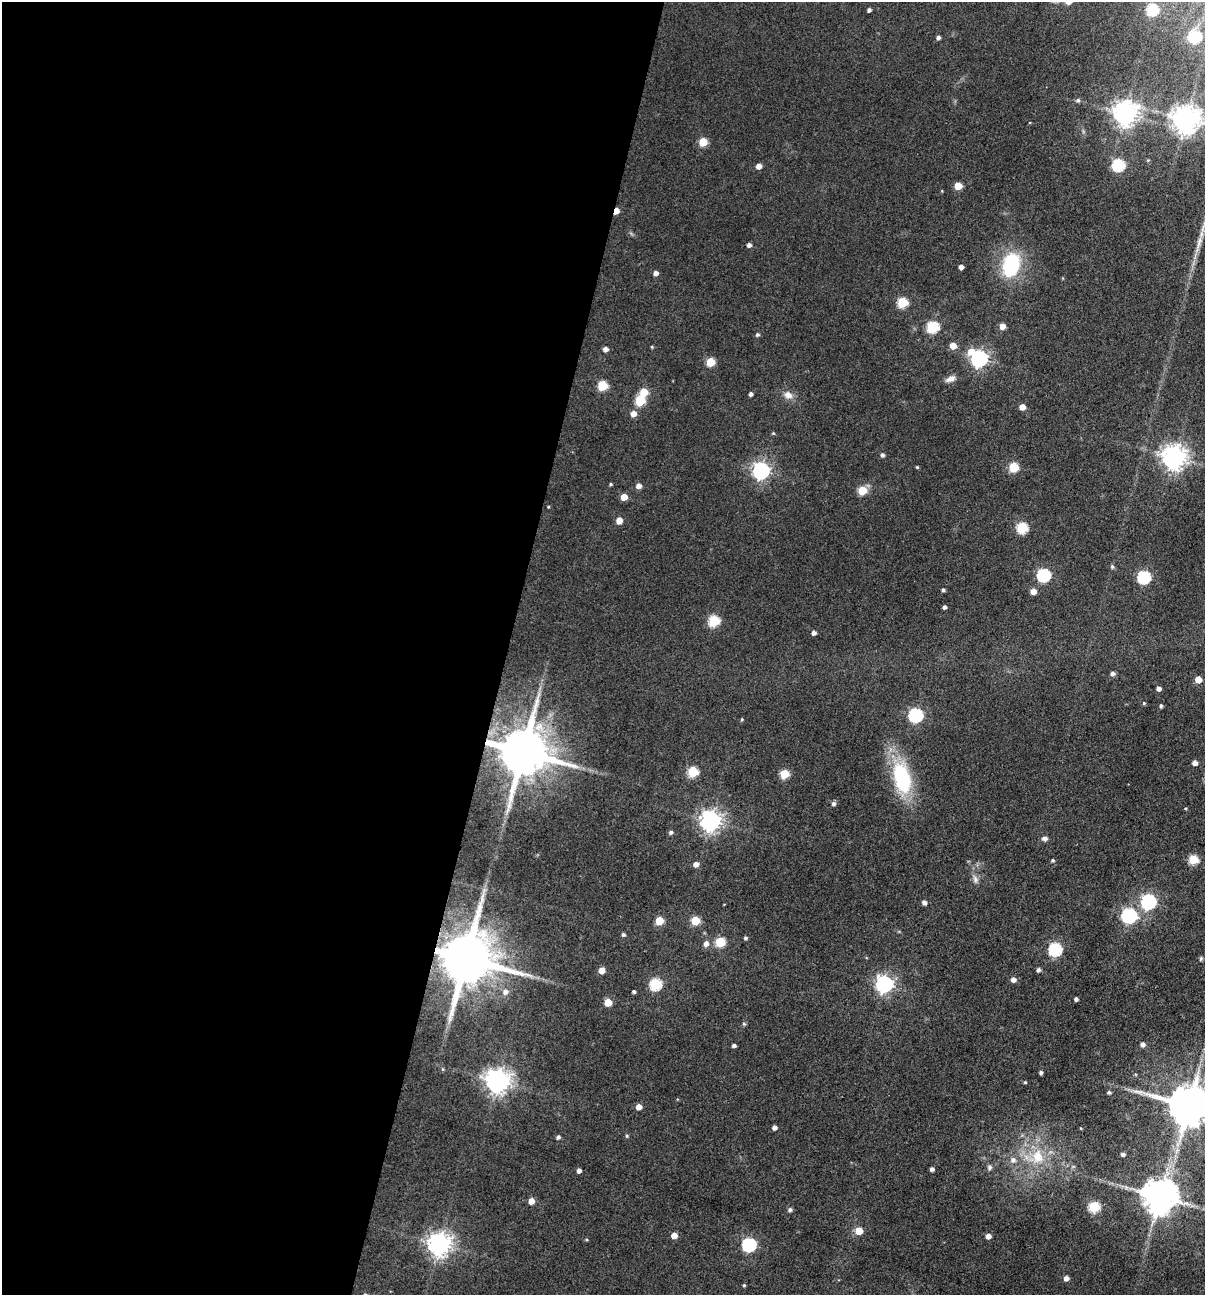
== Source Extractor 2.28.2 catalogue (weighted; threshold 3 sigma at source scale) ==
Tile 5 of 4 x 4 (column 1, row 2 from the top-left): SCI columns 129-1331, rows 2587-3879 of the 5193 x 5174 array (HDU 1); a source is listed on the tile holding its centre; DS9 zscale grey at full resolution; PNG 1207 x 1297 px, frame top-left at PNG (2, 2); no overlay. Shown black and unused: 42% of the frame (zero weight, under 3 of 4 exposures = <1% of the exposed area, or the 3 px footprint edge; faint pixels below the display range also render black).
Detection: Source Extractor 2.28.2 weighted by HDU 2 'WHT'; one run over the whole footprint, this tile lists its part. Background 0.174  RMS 0.0098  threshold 0.0439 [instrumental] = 3 sigma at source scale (4.5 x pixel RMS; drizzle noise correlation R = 1.50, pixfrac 1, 0.05/0.05 arcsec/px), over >= 5 px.
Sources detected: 127; all 127 listed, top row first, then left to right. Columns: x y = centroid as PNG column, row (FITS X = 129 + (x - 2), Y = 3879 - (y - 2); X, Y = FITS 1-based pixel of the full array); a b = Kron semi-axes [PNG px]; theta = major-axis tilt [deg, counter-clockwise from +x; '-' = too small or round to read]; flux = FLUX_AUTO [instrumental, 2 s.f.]
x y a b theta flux
1152 9 6 6 - 84
869 10 4 3 - 2.6
1195 36 6 6 - 100
938 37 4 4 - 2.8
1078 100 6 5 - 1.9
1125 113 8 8 - 890
1186 119 9 8 - 1300
703 142 5 5 - 32
1148 160 5 3 - 0.93
1119 165 6 6 - 110
759 166 5 4 - 7.1
958 186 5 5 - 20
616 211 5 4 - 12
1199 243 35 6 73 14
749 245 4 4 - 3.3
1011 265 26 18 75 68
961 267 4 4 - 4.6
656 273 5 4 - 4.4
902 302 6 5 - 61
1002 326 5 5 - 9.9
933 327 6 6 - 88
757 335 5 4 - 1.9
953 346 5 5 - 13
652 347 4 3 - 0.93
605 349 5 4 - 5.1
971 351 8 6 37 11
979 358 7 6 - 360
710 362 5 5 - 34
950 379 13 6 24 5.5
602 386 6 5 - 52
644 392 5 5 - 28
751 394 4 3 - 2.9
788 395 12 9 -30 6.9
640 401 6 5 - 51
1022 407 5 4 - 9.7
633 414 6 5 - 7.9
773 433 4 4 - 1.1
882 455 4 4 - 2.7
1174 457 8 8 - 920
917 467 3 3 - 1
1013 467 5 5 - 52
761 471 7 7 - 380
611 484 4 3 - 1.1
638 486 5 5 - 5.7
862 490 5 5 - 33
624 497 5 5 - 13
548 507 4 3 - 0.86
619 520 5 4 - 12
1022 528 6 6 - 74
1112 566 6 5 - 1.8
1043 575 6 6 - 140
1144 577 6 6 - 130
943 590 4 4 - 1.7
1033 591 5 5 - 8.2
944 607 4 3 - 2.9
714 621 6 5 - 76
814 633 4 4 - 3.6
1113 673 4 4 - 3.6
1198 680 5 5 - 16
1159 689 4 4 - 4.4
1144 703 4 4 - 1.1
1161 706 4 4 - 2.1
915 715 6 6 - 170
742 719 4 4 - 1
523 752 14 13 - 6100
1195 763 5 4 - 5.5
693 772 5 5 - 60
784 774 5 5 - 37
902 778 35 18 -76 85
833 803 5 5 - 2.9
711 821 7 7 - 620
671 832 5 4 - 2.4
1045 838 7 5 -1 3
1193 859 5 5 - 49
1053 860 4 4 - 1.5
696 864 5 5 - 5.3
975 879 10 7 -64 4.1
1148 901 6 6 - 210
924 902 5 4 - 3.8
1129 915 7 6 - 220
695 920 5 5 - 34
659 921 5 5 - 28
623 934 4 4 - 1.9
745 938 4 4 - 1.8
720 942 5 5 - 48
706 943 6 5 - 5.1
1055 949 6 6 - 120
466 958 16 14 -11 7700
1201 959 6 4 70 1.3
602 970 5 5 - 11
1038 970 5 4 - 2.6
1013 979 5 5 - 5.5
655 984 6 6 - 94
884 984 7 7 - 370
505 992 7 7 - 5
634 992 3 3 - 2
1076 999 4 4 - 2.8
608 1002 5 5 - 19
744 1024 6 4 70 1.6
1143 1044 5 4 - 3.7
734 1045 4 3 - 2.8
1041 1072 4 4 - 2.2
498 1081 8 8 - 900
1025 1082 4 3 - 1.1
1109 1092 4 4 - 1.7
1189 1105 13 11 -15 3800
639 1107 5 5 - 8.5
774 1127 4 4 - 4.2
627 1136 4 4 - 1.3
558 1137 5 4 - 2.5
1123 1154 4 4 - 3
1037 1157 22 17 -82 31
1013 1160 7 7 - 4.6
989 1167 8 6 80 3
932 1169 4 4 - 3.1
579 1170 4 4 - 4.1
1160 1196 10 9 - 2600
531 1201 5 5 - 9.1
1094 1207 6 5 - 73
790 1210 5 4 - 2.7
859 1231 5 5 - 21
674 1235 5 5 - 9.4
988 1236 5 4 - 6.1
439 1244 8 7 - 850
749 1245 6 6 - 160
1066 1278 5 5 - 5.3
744 1285 4 3 - 1.2
Overlapping masked pixels (flux is a lower limit): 3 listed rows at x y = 616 211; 523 752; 466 958
Isophote crosses this tile's border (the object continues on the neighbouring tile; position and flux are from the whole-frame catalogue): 2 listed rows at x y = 1186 119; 1189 1105